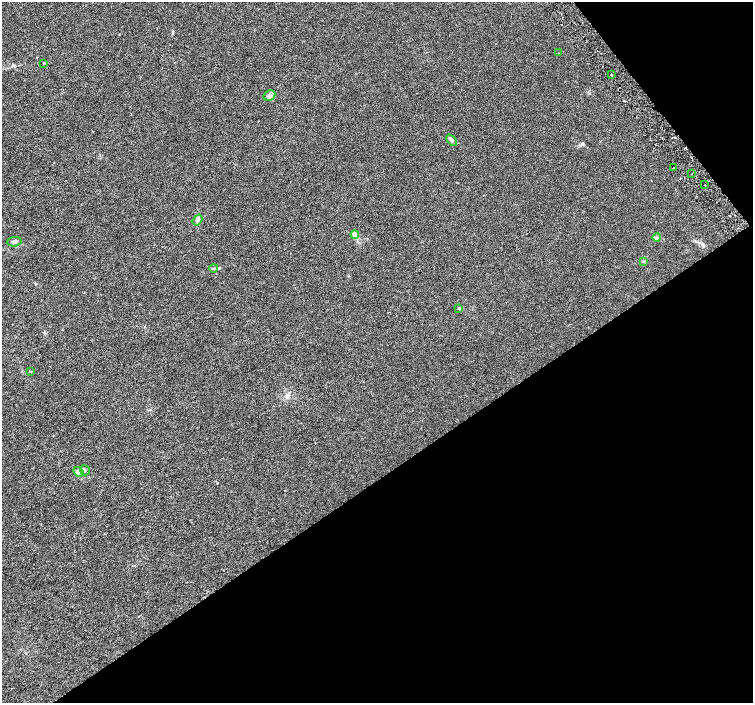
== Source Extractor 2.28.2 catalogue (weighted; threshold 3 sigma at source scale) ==
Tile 12 of 4 x 4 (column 4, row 3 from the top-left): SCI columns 4515-6016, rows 1601-3001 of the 6018 x 5941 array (HDU 1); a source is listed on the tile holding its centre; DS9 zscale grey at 2 x 2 block average (1 PNG px = mean of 2 x 2 image px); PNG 755 x 705 px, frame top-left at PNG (2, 2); each listed source drawn as its Kron ellipse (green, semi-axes under 4 px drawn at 4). Shown black and unused: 36% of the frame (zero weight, under 3 of 6 exposures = <1% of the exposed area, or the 3 px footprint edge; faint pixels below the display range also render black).
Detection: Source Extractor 2.28.2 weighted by HDU 2 'WHT'; one run over the whole footprint, this tile lists its part. Background 0.00125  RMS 0.0016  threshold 0.00657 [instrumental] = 3 sigma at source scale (4.09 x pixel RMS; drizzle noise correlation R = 1.36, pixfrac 0.8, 0.0396/0.0396 arcsec/px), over >= 5 px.
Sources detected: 20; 1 cosmic-ray / hot-pixel residue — neither listed nor drawn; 1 inside a brighter listed object's ellipse — not listed separately; the other 18 listed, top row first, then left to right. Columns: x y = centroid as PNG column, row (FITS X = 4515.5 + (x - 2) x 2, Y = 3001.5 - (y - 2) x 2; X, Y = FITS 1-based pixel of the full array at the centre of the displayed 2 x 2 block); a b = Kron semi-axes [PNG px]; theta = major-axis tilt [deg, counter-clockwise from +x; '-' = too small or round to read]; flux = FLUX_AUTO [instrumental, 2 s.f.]
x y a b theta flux
559 53 2 2 - 0.11
44 63 3 2 - 0.28
611 75 2 2 - 0.19
269 96 6 5 - 1
452 140 6 4 -48 0.68
673 168 2 2 - 0.28
692 174 2 2 - 0.13
705 185 2 2 - 0.15
197 220 6 4 55 0.88
355 235 4 4 - 2.6
657 238 4 3 - 0.53
14 242 7 5 6 0.97
643 261 4 3 - 0.32
214 268 4 3 - 0.42
459 308 3 2 - 0.44
31 371 4 2 - 0.18
85 470 5 5 - 0.74
78 472 6 4 -46 2.3
Overlapping masked pixels (flux is a lower limit): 2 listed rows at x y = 673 168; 692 174
Diffuse or blended objects may show on this block-average render without a row.